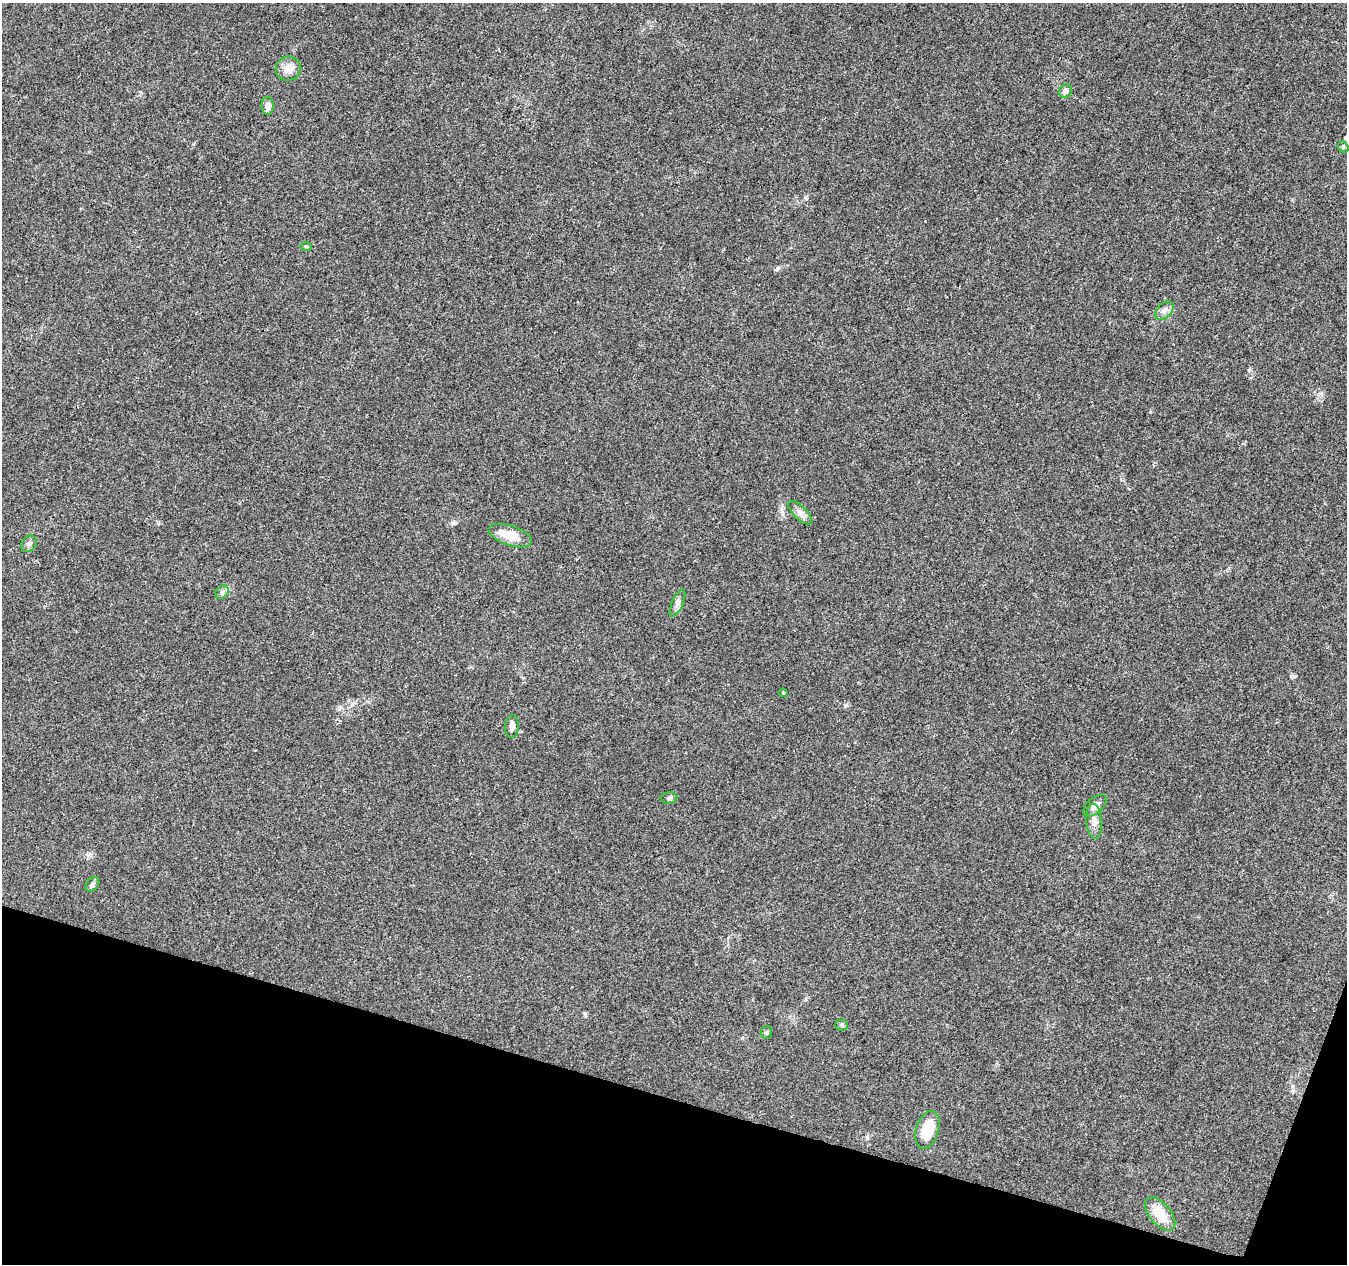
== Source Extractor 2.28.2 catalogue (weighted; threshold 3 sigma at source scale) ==
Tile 15 of 4 x 4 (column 3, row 4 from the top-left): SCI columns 2697-4041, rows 279-1540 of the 5386 x 5539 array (HDU 1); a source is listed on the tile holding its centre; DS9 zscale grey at full resolution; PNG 1349 x 1266 px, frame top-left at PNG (2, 3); each listed source drawn as its Kron ellipse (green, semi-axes under 4 px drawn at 4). Shown black and unused: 14% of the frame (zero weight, under 3 of 4 exposures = <1% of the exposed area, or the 3 px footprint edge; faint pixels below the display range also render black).
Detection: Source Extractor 2.28.2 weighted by HDU 2 'WHT'; one run over the whole footprint, this tile lists its part. Background 0.0487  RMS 0.0044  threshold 0.0198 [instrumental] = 3 sigma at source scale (4.5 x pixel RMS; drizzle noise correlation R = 1.50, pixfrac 1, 0.0396/0.0396 arcsec/px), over >= 5 px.
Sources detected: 21; all 21 listed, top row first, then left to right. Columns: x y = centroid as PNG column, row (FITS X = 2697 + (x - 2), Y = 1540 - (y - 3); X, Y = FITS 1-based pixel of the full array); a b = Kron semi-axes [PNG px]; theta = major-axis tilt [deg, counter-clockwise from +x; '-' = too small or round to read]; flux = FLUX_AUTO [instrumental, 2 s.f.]
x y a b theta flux
288 69 12 12 - 4.4
1065 91 7 6 - 1.9
268 106 9 6 -86 2.6
1343 147 6 5 - 0.68
306 246 5 3 - 0.48
1164 311 11 7 46 2.1
800 513 15 6 -44 2.4
510 536 22 10 -19 8.7
29 544 9 7 47 1.5
222 592 7 6 - 1.2
677 603 15 5 66 1.9
783 693 4 4 - 0.5
512 726 11 6 87 2
669 798 8 5 6 1.1
1095 805 14 8 40 3.1
1094 821 17 8 -86 3.1
92 884 8 5 51 1.1
842 1025 6 5 - 0.76
766 1032 6 5 - 0.78
927 1130 19 11 73 12
1160 1214 20 10 -49 10
Unlisted compact peaks at least as high as the median listed source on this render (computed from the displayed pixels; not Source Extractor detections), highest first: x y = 1249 370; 805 197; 585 1014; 454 523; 867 1138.